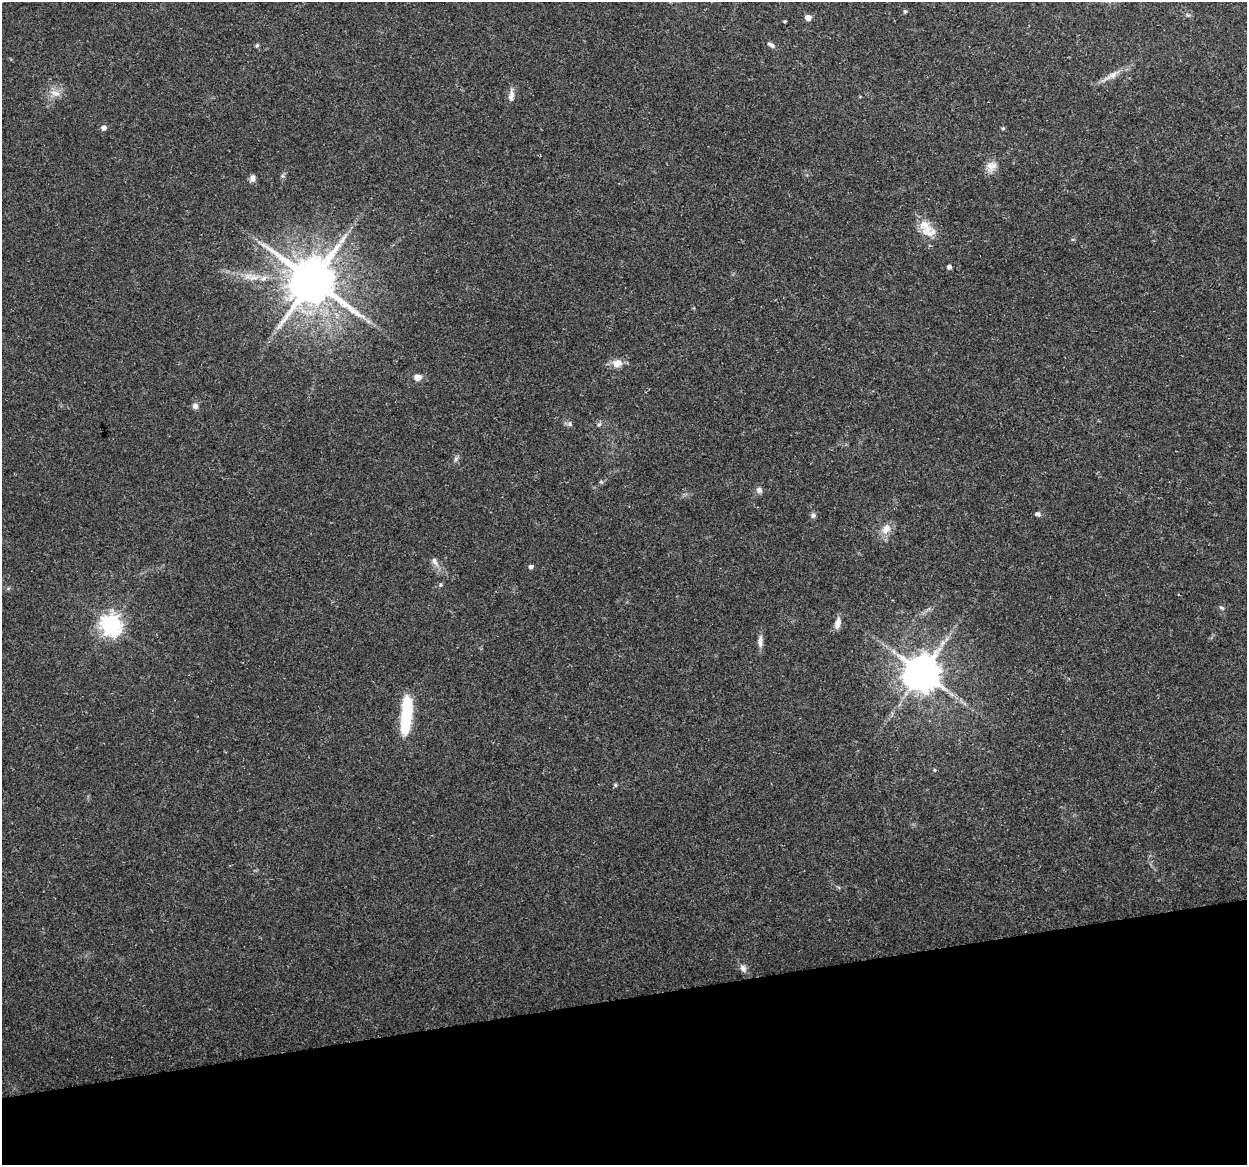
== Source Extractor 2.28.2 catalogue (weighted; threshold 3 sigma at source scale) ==
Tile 14 of 4 x 4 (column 2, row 4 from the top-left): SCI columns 1246-2490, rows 33-1195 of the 4981 x 4766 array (HDU 1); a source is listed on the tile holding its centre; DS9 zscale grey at full resolution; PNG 1249 x 1167 px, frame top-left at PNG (2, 2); no overlay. Shown black and unused: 14% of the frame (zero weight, under 3 of 5 exposures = <1% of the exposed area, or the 3 px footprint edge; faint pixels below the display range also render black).
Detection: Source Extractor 2.28.2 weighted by HDU 2 'WHT'; one run over the whole footprint, this tile lists its part. Background 0.025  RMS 0.0033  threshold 0.0147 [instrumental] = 3 sigma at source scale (4.5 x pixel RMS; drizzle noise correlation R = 1.50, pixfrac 1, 0.0396/0.0396 arcsec/px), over >= 5 px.
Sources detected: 42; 1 long thin detection or spike segment (spike, bleed or trail) — not listed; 1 inside a brighter listed object's ellipse — not listed separately; the other 40 listed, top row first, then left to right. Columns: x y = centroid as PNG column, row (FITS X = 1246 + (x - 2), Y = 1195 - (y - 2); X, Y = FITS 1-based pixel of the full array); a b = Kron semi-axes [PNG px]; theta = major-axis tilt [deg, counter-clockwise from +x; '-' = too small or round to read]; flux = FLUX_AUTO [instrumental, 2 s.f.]
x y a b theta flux
905 11 5 4 - 0.53
1188 15 7 4 -43 0.57
808 18 5 5 - 2.9
785 21 3 3 - 0.41
771 45 11 6 -32 1
257 46 6 4 68 0.49
1113 75 26 8 28 3.5
55 93 16 8 -16 2.8
511 95 18 7 83 1.9
104 128 5 5 - 1.8
1003 128 4 4 - 0.5
991 166 16 12 44 3.1
252 178 9 6 75 1.3
928 232 22 16 -6 5.2
949 267 4 4 - 1.3
253 278 18 7 12 3.2
312 281 14 13 - 1800
617 363 12 10 13 3.2
417 377 7 6 - 2.6
195 406 8 7 - 1.3
570 424 7 6 - 0.81
599 425 6 5 - 0.58
456 459 8 5 63 0.87
601 482 6 4 -18 0.42
759 490 8 8 - 1.3
1038 514 8 5 -23 0.87
813 515 7 6 - 0.9
886 529 17 11 57 3.3
435 561 14 7 -59 1.7
531 567 5 4 - 1.2
1222 608 7 5 -30 0.67
838 623 13 7 77 2.5
111 625 7 7 - 210
760 641 18 6 86 1.9
942 643 7 4 71 0.92
922 673 10 10 - 920
406 715 41 10 86 21
934 770 5 3 - 0.35
615 785 5 4 - 0.52
743 968 10 8 -62 1.5